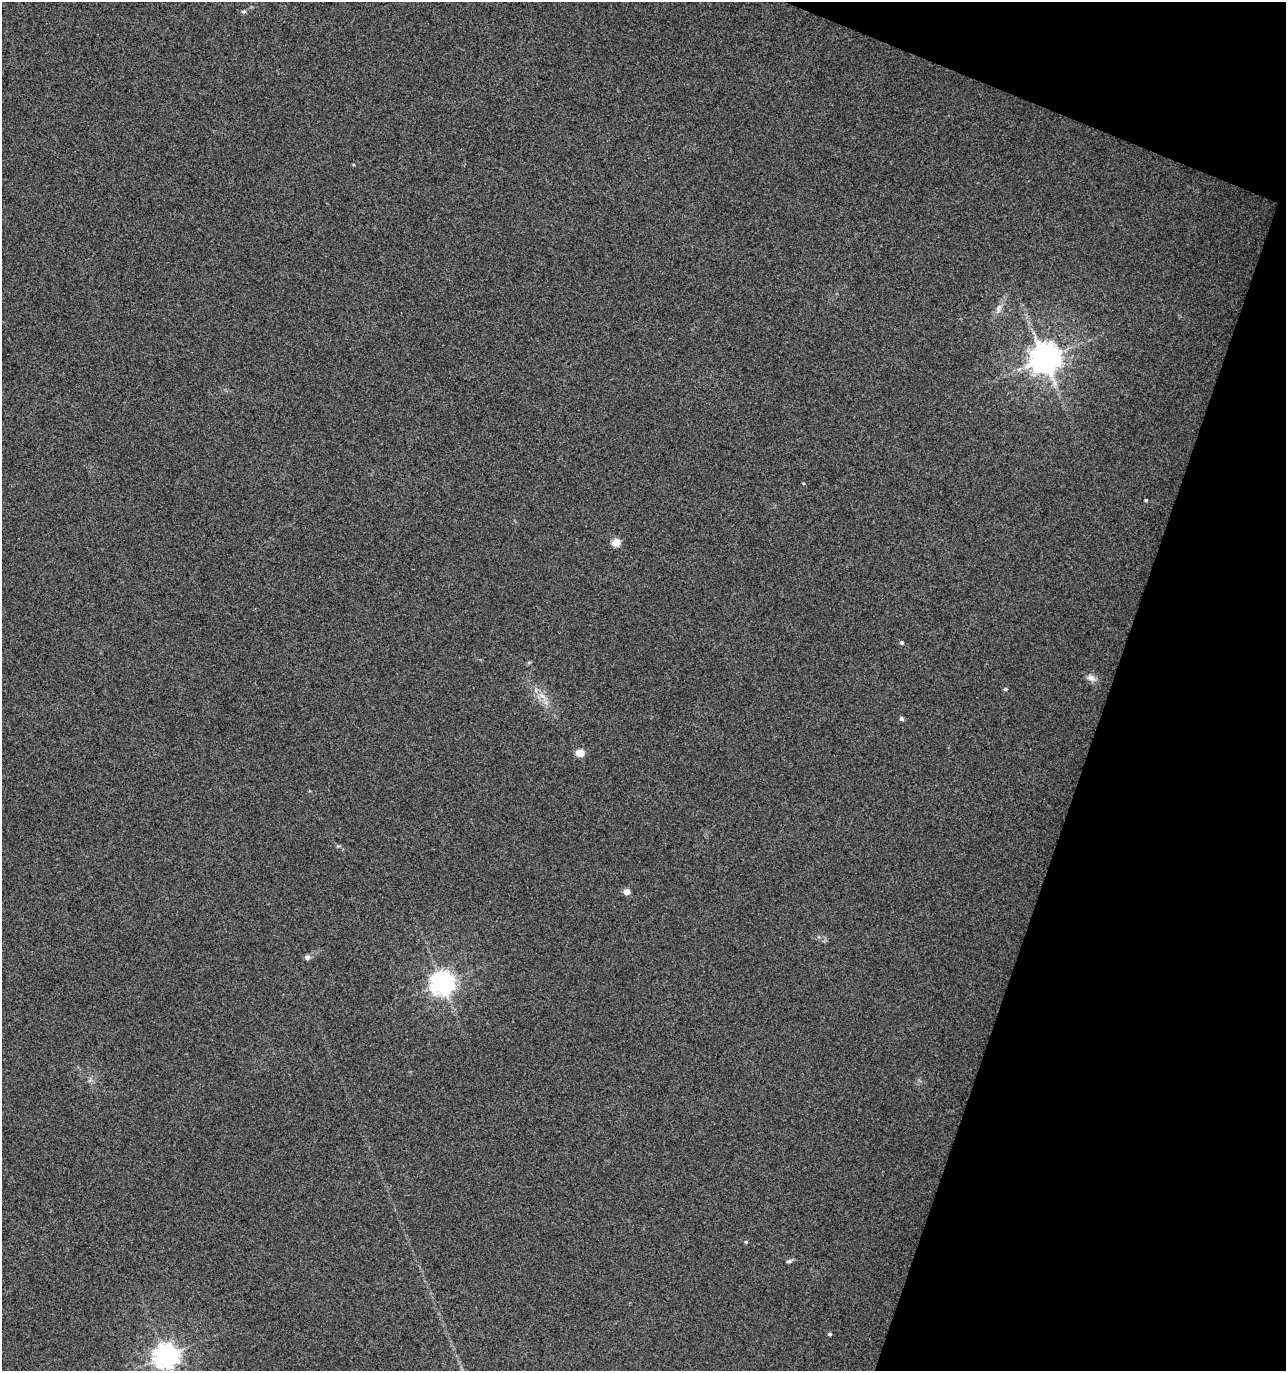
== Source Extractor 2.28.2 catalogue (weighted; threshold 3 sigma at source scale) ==
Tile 8 of 4 x 4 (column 4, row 2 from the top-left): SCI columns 4131-5414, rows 2739-4107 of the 5625 x 5484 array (HDU 1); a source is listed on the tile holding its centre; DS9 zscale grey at full resolution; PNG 1288 x 1373 px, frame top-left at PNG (2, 2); no overlay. Shown black and unused: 17% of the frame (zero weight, under 3 of 4 exposures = <1% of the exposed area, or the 3 px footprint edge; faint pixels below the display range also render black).
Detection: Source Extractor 2.28.2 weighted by HDU 2 'WHT'; one run over the whole footprint, this tile lists its part. Background 0.0334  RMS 0.0091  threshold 0.0407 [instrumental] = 3 sigma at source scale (4.5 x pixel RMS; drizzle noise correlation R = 1.50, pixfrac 1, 0.0396/0.0396 arcsec/px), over >= 5 px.
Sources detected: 19; all 19 listed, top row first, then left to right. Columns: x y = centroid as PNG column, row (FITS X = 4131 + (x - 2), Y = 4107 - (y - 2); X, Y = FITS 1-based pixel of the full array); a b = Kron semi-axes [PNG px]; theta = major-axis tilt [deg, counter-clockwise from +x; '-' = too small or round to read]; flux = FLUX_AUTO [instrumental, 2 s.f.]
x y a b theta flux
244 11 7 4 6 1.6
999 308 13 7 67 4.8
1044 358 9 9 - 1500
803 483 4 3 - 0.87
1146 500 4 3 - 0.98
616 542 5 5 - 26
902 643 5 4 - 1.6
1091 678 12 8 -24 4.8
1006 689 5 4 - 1.5
542 695 14 5 -32 5.8
901 719 5 4 - 2.2
580 753 5 5 - 22
626 892 5 4 - 12
307 957 8 6 14 2.7
442 983 8 7 - 760
746 1242 4 4 - 1.2
789 1261 8 4 18 1.9
830 1334 4 4 - 1.8
165 1356 8 8 - 810
Isophote crosses this tile's border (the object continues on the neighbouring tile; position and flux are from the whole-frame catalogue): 1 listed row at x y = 165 1356